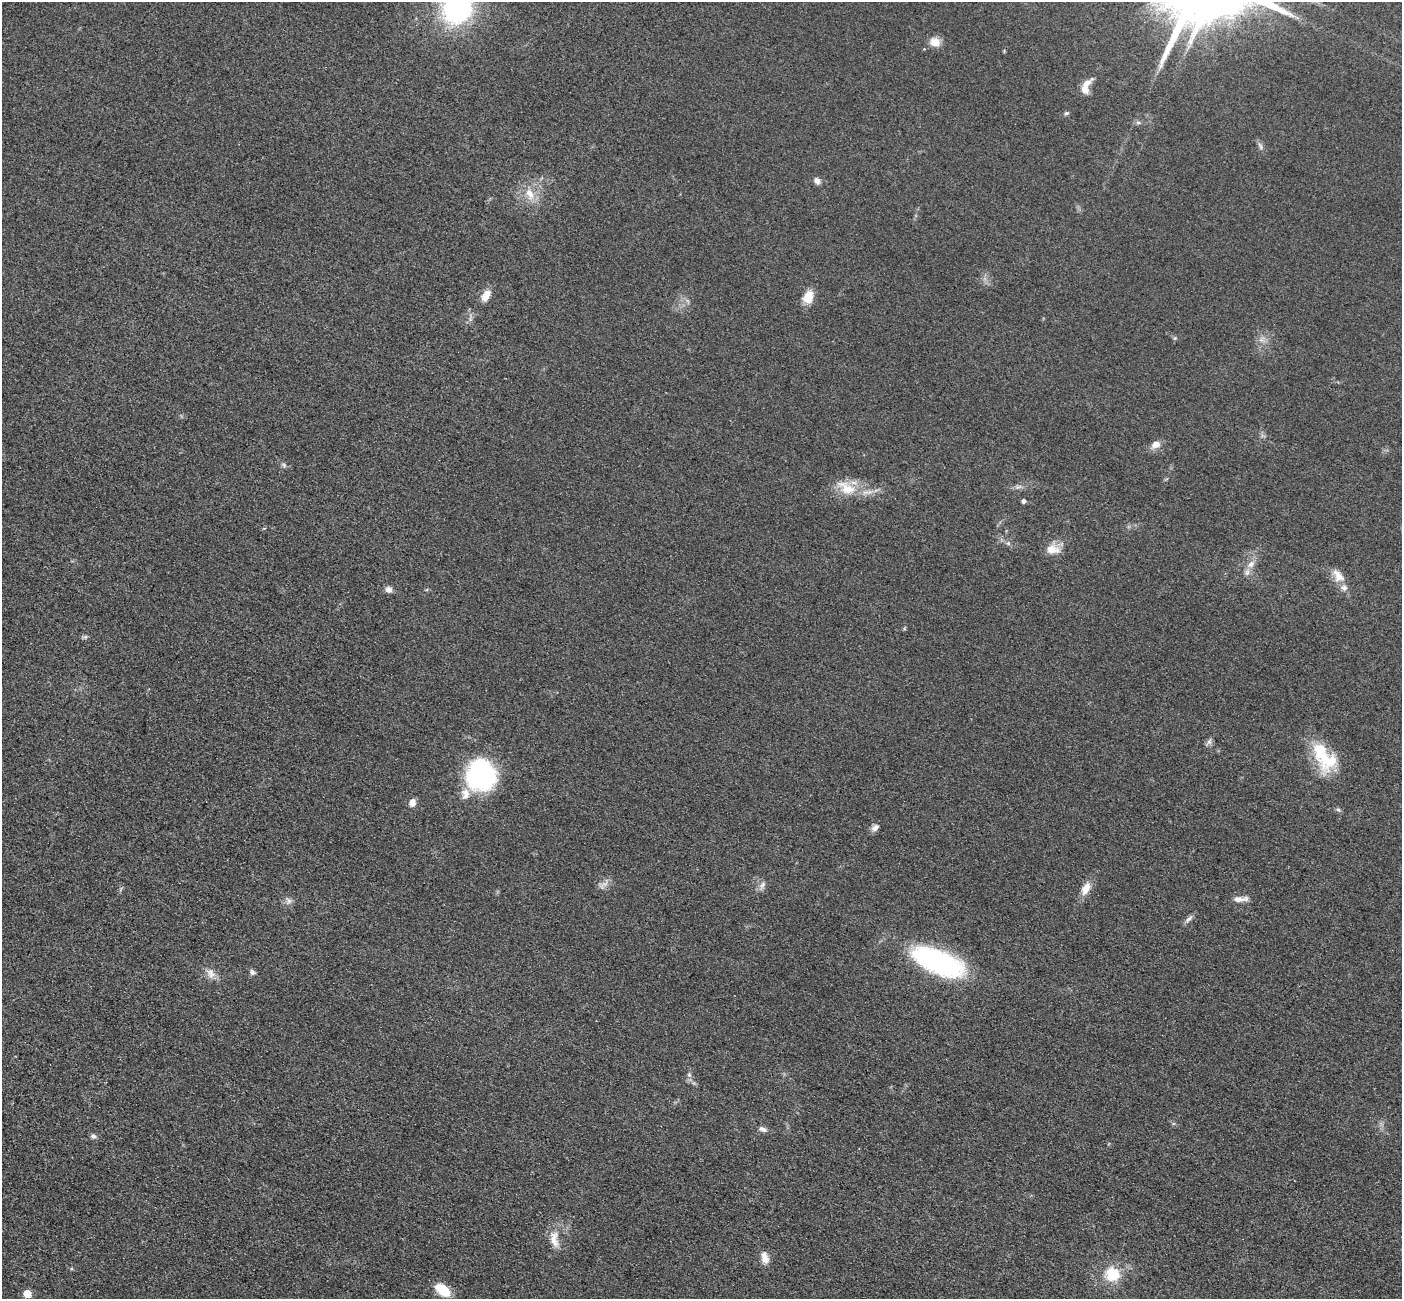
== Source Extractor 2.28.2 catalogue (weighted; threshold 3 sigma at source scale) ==
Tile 7 of 4 x 4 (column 3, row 2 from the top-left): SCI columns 2824-4223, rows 2898-4194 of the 5647 x 5660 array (HDU 1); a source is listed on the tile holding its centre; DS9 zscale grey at full resolution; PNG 1404 x 1301 px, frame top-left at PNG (2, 2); no overlay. Shown black and unused: <1% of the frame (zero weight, under 3 of 4 exposures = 3% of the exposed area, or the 3 px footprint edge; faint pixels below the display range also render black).
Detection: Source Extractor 2.28.2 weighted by HDU 2 'WHT'; one run over the whole footprint, this tile lists its part. Background 0.0486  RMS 0.0085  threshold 0.0382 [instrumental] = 3 sigma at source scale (4.5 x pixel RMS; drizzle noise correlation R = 1.50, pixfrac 1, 0.05/0.05 arcsec/px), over >= 5 px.
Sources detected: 47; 3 inside a brighter listed object's ellipse — not listed separately; the other 44 listed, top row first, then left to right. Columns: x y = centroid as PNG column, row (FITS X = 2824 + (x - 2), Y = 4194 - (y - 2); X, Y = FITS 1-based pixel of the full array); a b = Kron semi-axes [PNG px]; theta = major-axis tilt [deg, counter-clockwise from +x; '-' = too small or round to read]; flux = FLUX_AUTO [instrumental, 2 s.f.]
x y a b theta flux
457 10 27 23 32 140
935 42 12 10 -17 8.9
1085 89 14 9 -83 6.8
1066 113 6 5 - 1.6
1138 122 7 4 -1 1.6
1260 146 11 5 -63 2.6
817 181 9 7 -59 3.7
530 194 18 11 -66 12
486 296 14 8 63 9.2
808 297 16 12 61 11
1175 338 5 4 - 1.1
1156 444 13 9 21 6.2
284 465 6 5 - 1.6
846 488 31 16 -31 21
1024 501 4 4 - 2.7
1008 543 6 5 - 1.7
1053 549 19 12 -7 11
1251 564 13 8 45 6.2
1338 576 20 11 -54 9.9
389 589 8 7 - 4.4
85 637 8 5 15 1.6
1209 742 9 6 74 2.7
1324 757 41 21 -58 43
481 775 25 25 - 140
412 803 9 7 75 5.5
1338 809 7 5 -51 1.7
875 828 11 7 40 3.8
604 884 15 6 38 4.7
762 885 11 6 58 3.6
1086 889 17 10 62 9.7
1241 899 19 6 2 5.5
289 901 9 7 -55 3.2
1189 919 14 5 41 3
938 962 57 23 -23 140
252 972 8 6 -74 2.4
211 973 16 9 -68 6.6
689 1075 8 6 -69 2.2
763 1129 12 6 -19 3.4
93 1136 7 6 - 2.4
554 1239 26 11 -82 12
765 1258 15 9 -73 7.6
1113 1274 19 18 - 24
443 1290 19 11 -36 18
27 1294 5 5 - 19
Isophote crosses this tile's border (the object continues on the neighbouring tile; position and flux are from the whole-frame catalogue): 1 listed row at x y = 457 10